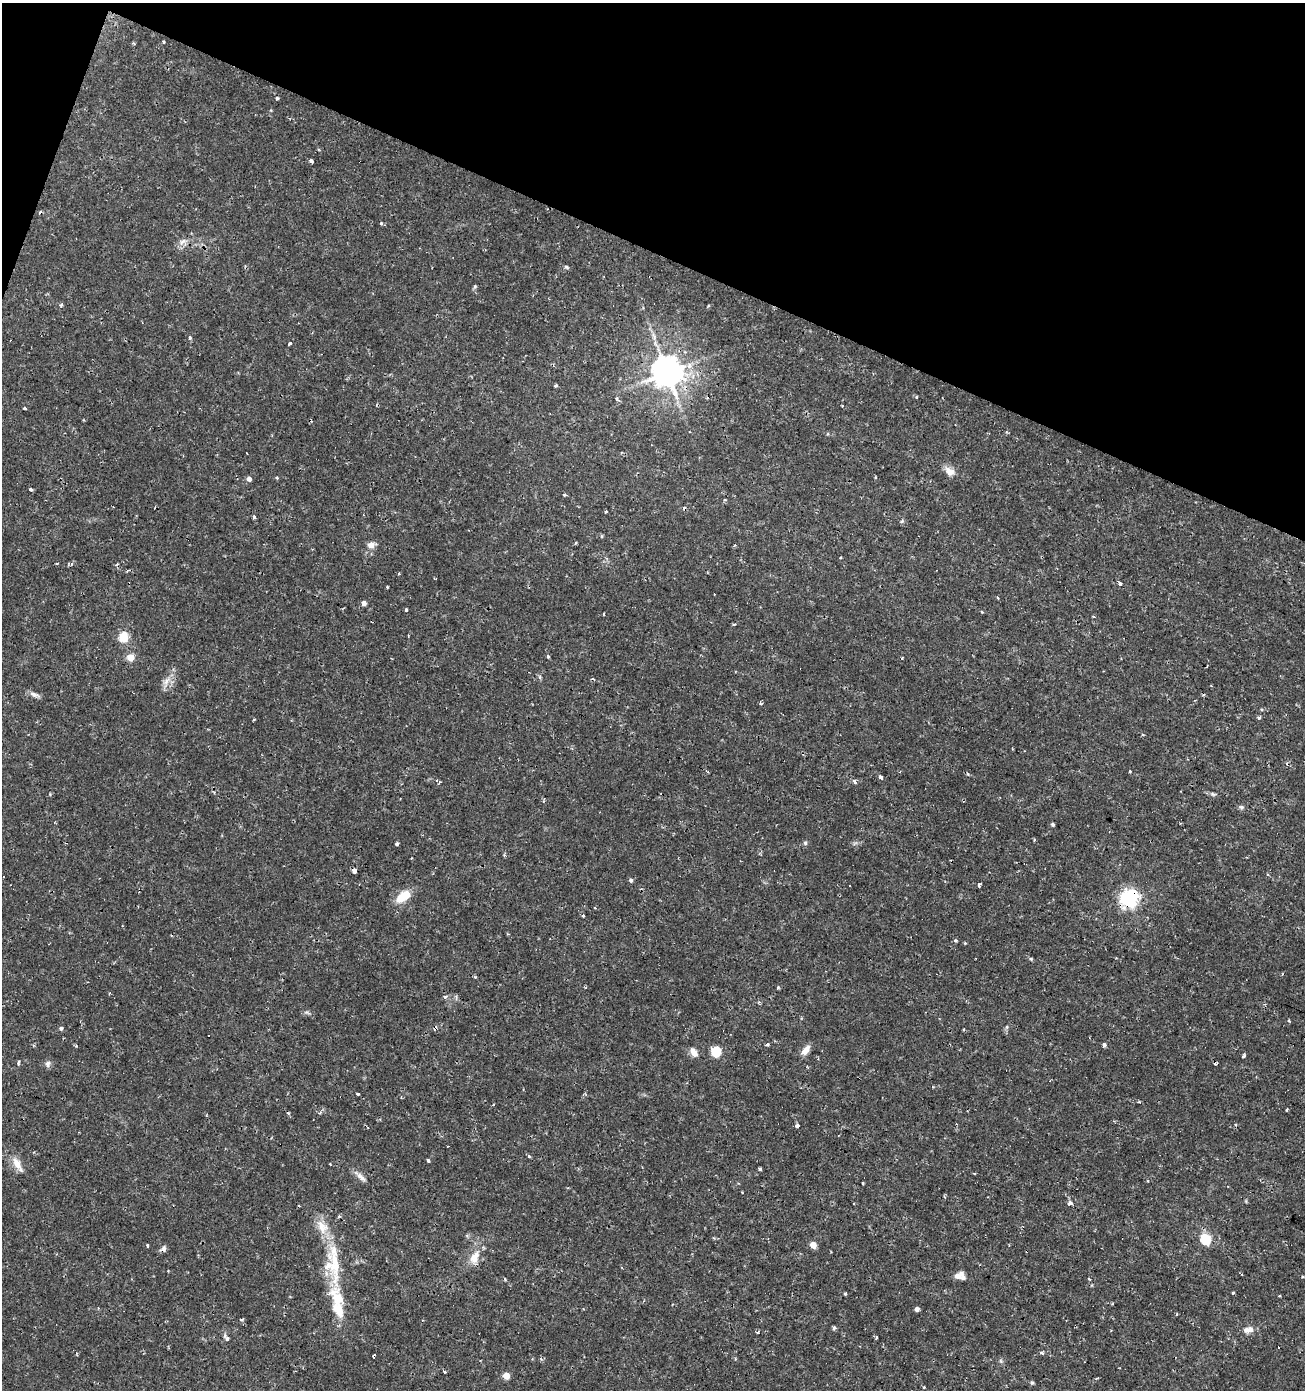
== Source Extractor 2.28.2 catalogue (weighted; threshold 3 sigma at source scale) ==
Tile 2 of 4 x 4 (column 2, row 1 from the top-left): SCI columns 1575-2877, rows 4165-5552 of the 5688 x 5556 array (HDU 1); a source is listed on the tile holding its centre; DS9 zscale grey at full resolution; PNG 1307 x 1392 px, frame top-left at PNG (2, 3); no overlay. Shown black and unused: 19% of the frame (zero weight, under 2 of 3 exposures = <1% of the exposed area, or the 3 px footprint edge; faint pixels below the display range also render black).
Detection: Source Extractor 2.28.2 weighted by HDU 2 'WHT'; one run over the whole footprint, this tile lists its part. Background 0.0153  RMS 0.0019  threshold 0.00852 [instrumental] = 3 sigma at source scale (4.5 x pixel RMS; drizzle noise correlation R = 1.50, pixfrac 1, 0.0396/0.0396 arcsec/px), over >= 5 px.
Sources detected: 143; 18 cosmic-ray / hot-pixel residue — not listed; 4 inside a brighter listed object's ellipse — not listed separately; the other 121 listed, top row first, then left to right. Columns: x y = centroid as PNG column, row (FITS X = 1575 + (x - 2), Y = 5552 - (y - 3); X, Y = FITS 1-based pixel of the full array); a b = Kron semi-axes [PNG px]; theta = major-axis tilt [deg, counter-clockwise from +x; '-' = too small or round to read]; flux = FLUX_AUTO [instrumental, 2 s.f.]
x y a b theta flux
163 42 3 3 - 0.24
134 44 4 3 - 0.19
277 98 3 3 - 0.36
311 161 4 4 - 0.83
381 223 4 3 - 0.29
182 242 14 6 38 1.1
566 267 6 4 -22 0.28
475 286 6 5 - 0.26
61 305 4 4 - 0.28
190 337 5 4 - 0.34
290 343 3 3 - 0.65
667 372 9 9 - 350
556 386 3 3 - 0.68
917 397 3 2 - 0.18
617 399 4 4 - 0.51
842 406 3 2 - 0.16
24 408 3 3 - 0.38
949 471 14 9 -34 1.5
277 478 4 3 - 0.2
249 479 5 4 - 0.95
31 489 4 3 - 0.61
564 495 4 3 - 1.2
725 499 4 3 - 0.23
606 511 3 3 - 0.23
254 517 3 3 - 1
902 521 6 4 44 0.29
575 543 3 3 - 0.29
371 545 8 7 - 1.5
57 563 3 2 - 0.19
71 564 4 4 - 0.39
127 571 4 3 - 0.26
399 574 3 3 - 0.24
1120 584 5 5 - 0.34
714 594 2 2 - 0.18
363 603 4 4 - 1.9
406 610 3 3 - 0.84
604 614 3 2 - 0.33
734 624 4 3 - 0.41
123 637 5 5 - 9.6
548 656 3 3 - 0.43
130 657 7 7 - 1.8
901 658 3 3 - 0.47
540 677 6 4 -89 0.29
34 694 14 6 -17 0.83
761 703 5 4 - 0.25
1258 718 3 3 - 0.49
708 772 3 3 - 0.25
968 774 5 3 - 0.18
881 777 6 4 -57 0.43
854 781 6 4 -62 0.52
438 782 7 3 -25 0.49
50 794 4 4 - 0.18
1213 794 7 5 -14 0.36
1241 807 7 5 -3 0.38
1053 824 4 4 - 0.29
1034 840 3 3 - 0.59
805 843 6 5 - 0.32
396 844 3 3 - 0.41
504 855 4 4 - 0.27
412 858 3 2 - 0.12
354 871 4 4 - 2
631 881 4 4 - 0.6
979 885 4 3 - 0.63
849 886 3 3 - 0.63
403 896 21 11 38 3.3
1129 899 7 7 - 75
595 908 3 3 - 0.23
583 915 4 3 - 1.1
956 941 5 3 - 0.23
778 987 4 4 - 0.26
445 996 7 3 9 0.29
307 1013 7 4 -20 0.35
1006 1027 6 4 70 0.28
61 1028 5 5 - 0.36
964 1029 4 2 - 0.18
768 1044 4 3 - 0.52
1104 1045 4 3 - 0.82
806 1050 12 7 52 1.5
716 1051 8 7 - 5
694 1053 13 7 -51 1.2
1244 1056 4 3 - 0.52
18 1063 5 3 - 0.45
48 1064 9 7 77 0.61
358 1094 3 3 - 0.56
1140 1102 3 3 - 0.57
1287 1109 4 2 - 0.19
288 1113 5 4 - 0.24
320 1113 5 4 - 0.28
797 1126 3 3 - 2.6
529 1156 3 3 - 0.44
428 1160 4 3 - 0.38
17 1164 21 8 -60 2.1
760 1169 3 3 - 0.32
974 1173 4 2 - 0.17
360 1177 19 6 -43 1.1
863 1183 3 2 - 0.21
742 1192 3 2 - 0.12
1070 1203 5 4 - 0.93
1205 1239 6 5 - 12
813 1245 5 4 - 2.6
147 1246 3 2 - 0.27
163 1249 9 6 51 0.61
474 1257 19 11 67 2.6
333 1264 90 18 -87 12
958 1276 12 7 30 1.2
1233 1293 3 3 - 0.2
845 1294 4 4 - 0.22
1280 1296 3 3 - 0.43
917 1309 4 4 - 0.74
242 1320 5 4 - 0.25
834 1327 3 3 - 0.73
1248 1330 14 7 13 1.4
758 1332 4 3 - 0.3
877 1338 3 2 - 0.26
227 1339 6 4 -63 0.95
1042 1353 5 4 - 0.34
374 1355 4 3 - 0.67
445 1372 4 3 - 0.25
506 1376 5 4 - 3.2
1032 1382 5 4 - 0.26
924 1387 3 3 - 0.24
Overlapping masked pixels (flux is a lower limit): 4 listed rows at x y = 667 372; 354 871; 1129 899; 163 1249